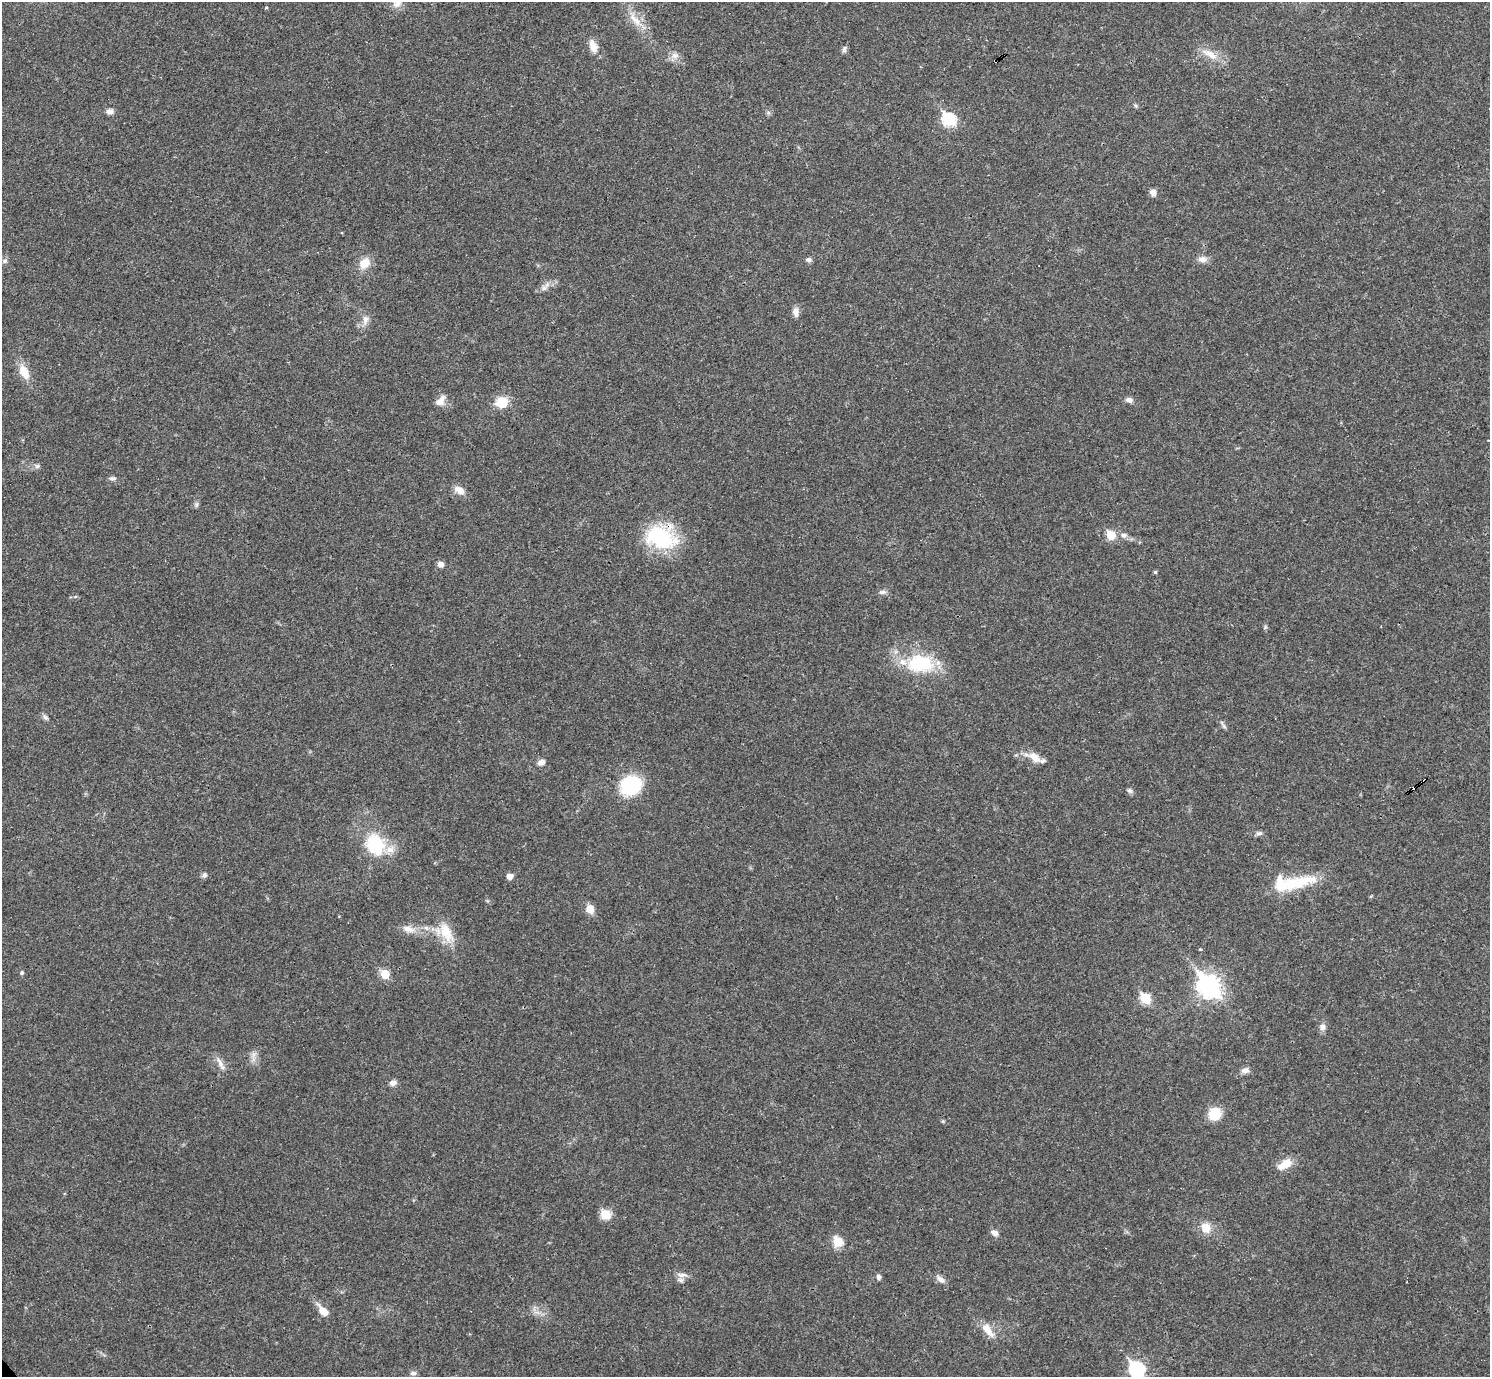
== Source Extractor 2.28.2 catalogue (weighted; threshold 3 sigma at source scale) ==
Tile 10 of 4 x 4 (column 2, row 3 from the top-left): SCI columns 1489-2976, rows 1531-2905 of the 5955 x 5951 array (HDU 1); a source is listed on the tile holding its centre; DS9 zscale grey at full resolution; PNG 1492 x 1379 px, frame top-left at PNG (2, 2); no overlay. Shown black and unused: <1% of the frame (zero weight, under 3 of 4 exposures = <1% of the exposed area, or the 3 px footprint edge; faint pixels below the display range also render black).
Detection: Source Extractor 2.28.2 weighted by HDU 2 'WHT'; one run over the whole footprint, this tile lists its part. Background 0.0352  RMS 0.0026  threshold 0.0118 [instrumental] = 3 sigma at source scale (4.5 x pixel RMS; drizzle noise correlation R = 1.50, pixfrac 1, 0.05/0.05 arcsec/px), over >= 5 px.
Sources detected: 78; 3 cosmic-ray / hot-pixel residue — not listed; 3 inside a brighter listed object's ellipse — not listed separately; the other 72 listed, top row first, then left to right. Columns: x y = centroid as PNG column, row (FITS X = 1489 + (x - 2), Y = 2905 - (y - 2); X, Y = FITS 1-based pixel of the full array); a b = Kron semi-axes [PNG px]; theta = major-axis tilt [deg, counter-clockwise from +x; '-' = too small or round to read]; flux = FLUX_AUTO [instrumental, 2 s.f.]
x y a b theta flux
397 3 13 11 40 2.4
266 8 4 3 - 0.34
635 20 27 9 -51 4.2
593 46 17 8 -70 2.8
844 49 10 6 69 0.67
1210 54 25 9 -31 3.7
675 56 10 9 - 1.6
995 61 3 2 - 0.62
1135 105 6 4 -19 0.39
110 111 8 7 - 1.2
949 119 7 6 - 29
1153 192 8 7 - 1.5
1202 259 13 9 -4 1.6
809 260 8 6 4 0.77
365 263 14 11 42 3.7
544 288 8 6 17 0.96
796 312 13 7 -88 1.4
365 320 14 7 77 1.6
24 372 17 10 -65 4.2
1129 400 9 7 -13 1.1
440 401 15 8 49 2.1
502 402 10 9 - 6.7
37 466 8 6 16 0.67
113 478 9 5 5 0.72
460 490 14 8 -35 2.5
196 505 7 4 71 0.5
1111 535 6 5 - 8.3
1124 535 9 7 -16 1.1
661 538 32 25 -14 23
441 564 6 6 - 1.4
1155 572 4 4 - 0.39
882 592 11 6 6 0.83
1265 627 6 4 72 0.38
920 663 31 20 0 17
45 717 9 6 -44 0.73
1224 726 7 5 -46 0.57
1035 758 23 10 -29 3.4
541 762 9 7 31 1.3
631 785 20 18 37 18
1130 791 8 6 -27 0.66
1259 833 9 5 8 0.77
375 844 27 22 -67 13
204 875 8 7 - 0.71
509 876 5 5 - 1.9
1297 882 53 15 13 11
590 909 9 8 - 2.9
408 929 15 9 -19 2.2
446 932 28 14 -71 6.1
1200 949 5 3 - 0.26
22 973 5 5 - 0.4
385 974 6 5 - 8.3
1209 986 10 8 -51 150
1146 999 6 5 - 14
1322 1027 9 8 - 1.3
253 1055 7 4 72 0.91
220 1063 19 7 -63 1.8
1245 1070 11 7 15 1.4
393 1083 9 7 16 1.1
1215 1114 10 9 - 9.8
1285 1164 21 10 32 3.6
606 1214 11 10 - 3.9
1206 1227 11 10 - 3.6
994 1233 11 6 -24 1.3
838 1242 13 11 -55 3.6
682 1275 16 6 -3 1.2
878 1277 7 5 -71 0.72
941 1279 12 6 -44 1.4
1407 1282 3 2 - 0.2
323 1311 13 7 -47 3.7
988 1330 22 9 -53 3.3
1137 1369 8 7 - 44
413 1373 8 6 3 0.8
Overlapping masked pixels (flux is a lower limit): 2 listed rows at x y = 995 61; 661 538
Isophote crosses this tile's border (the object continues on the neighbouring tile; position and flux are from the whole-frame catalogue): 2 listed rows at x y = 397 3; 1137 1369